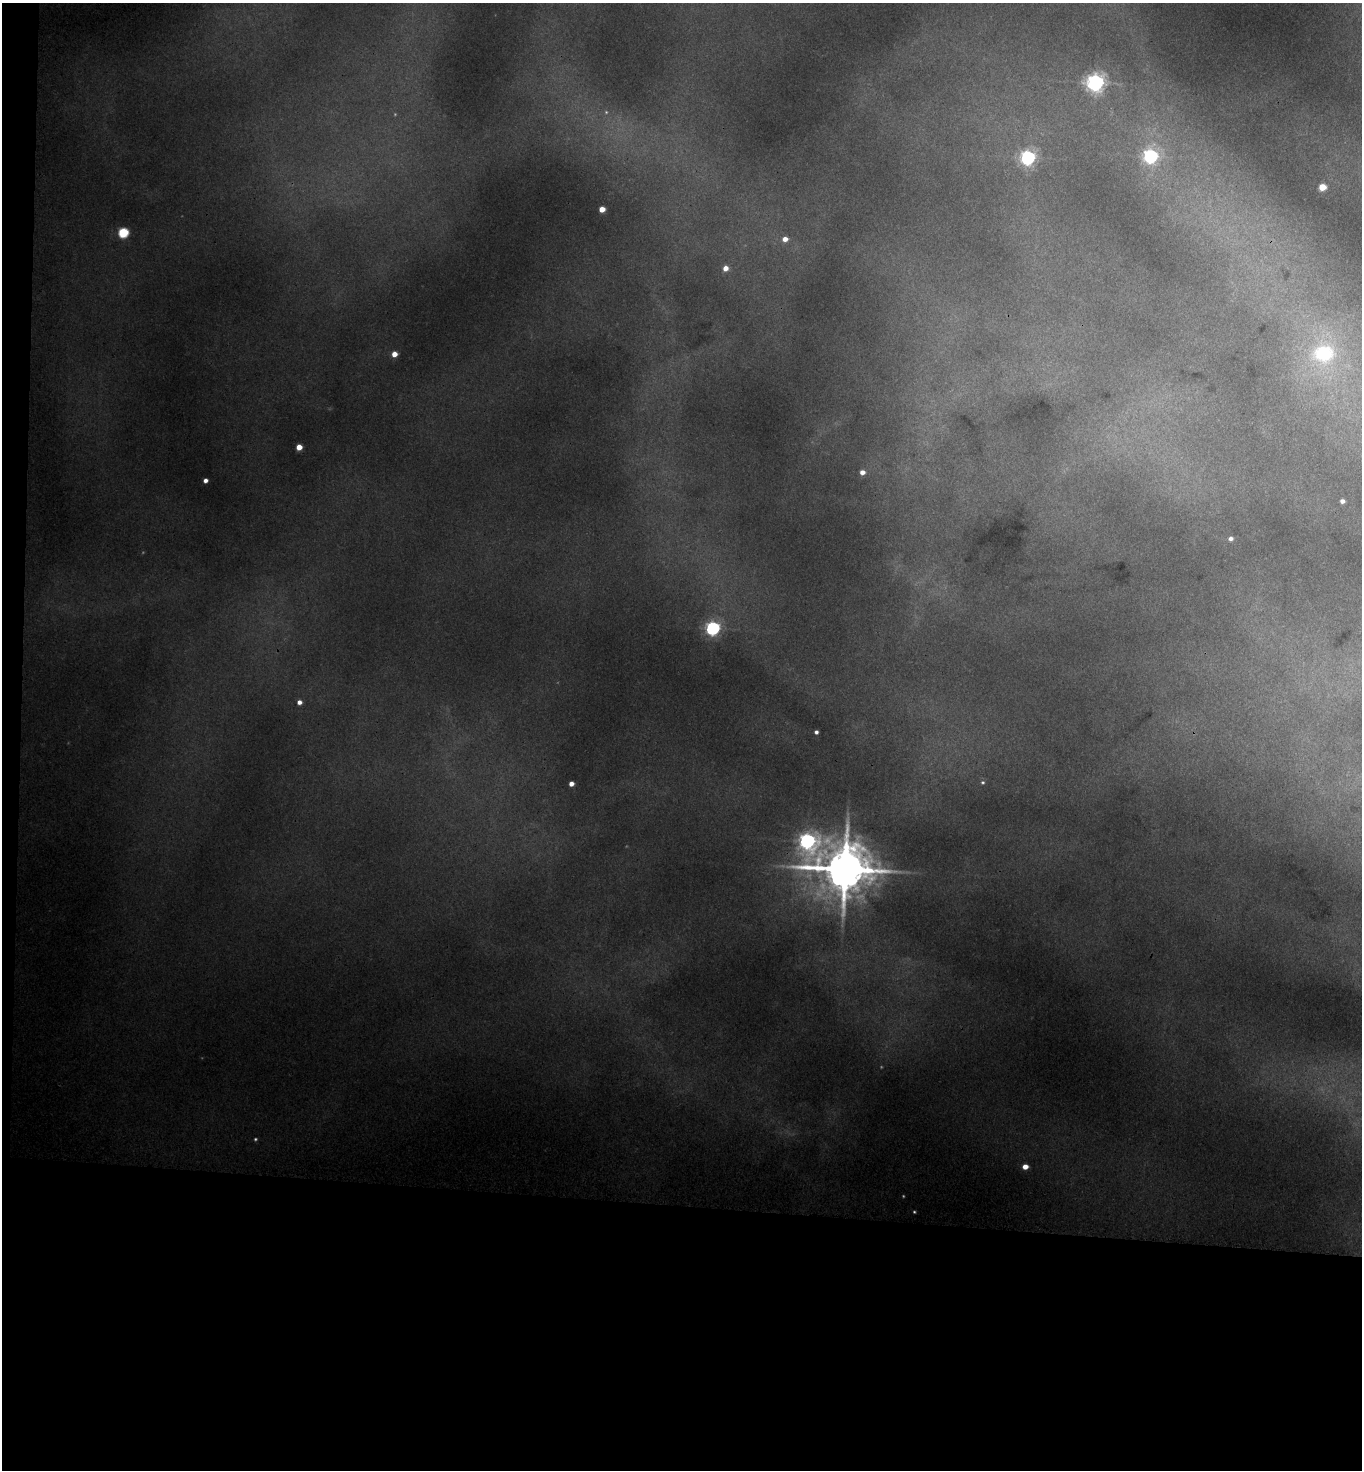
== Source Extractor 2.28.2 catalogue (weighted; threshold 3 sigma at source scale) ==
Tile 7 of 3 x 3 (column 1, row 3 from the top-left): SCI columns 170-1529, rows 10-1477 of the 4499 x 4425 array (HDU 1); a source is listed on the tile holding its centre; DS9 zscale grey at full resolution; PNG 1364 x 1472 px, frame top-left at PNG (2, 3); no overlay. Shown black and unused: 19% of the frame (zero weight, under 3 of 4 exposures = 6% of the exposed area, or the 3 px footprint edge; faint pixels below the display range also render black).
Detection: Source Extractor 2.28.2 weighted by HDU 2 'WHT'; one run over the whole footprint, this tile lists its part. Background 0.103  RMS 0.0082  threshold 0.0367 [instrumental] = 3 sigma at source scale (4.5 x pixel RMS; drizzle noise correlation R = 1.50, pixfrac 1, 0.05/0.05 arcsec/px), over >= 5 px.
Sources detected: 27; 3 too faint to see at this stretch — not listed; the other 24 listed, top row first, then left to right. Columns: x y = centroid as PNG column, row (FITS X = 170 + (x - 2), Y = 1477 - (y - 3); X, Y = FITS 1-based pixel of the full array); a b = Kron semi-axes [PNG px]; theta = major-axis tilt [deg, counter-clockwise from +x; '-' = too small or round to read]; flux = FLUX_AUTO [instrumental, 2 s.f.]
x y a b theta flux
1095 82 7 6 - 450
1150 156 6 6 - 230
1028 157 6 6 - 280
1322 187 5 5 - 24
602 209 5 4 - 12
123 232 6 5 - 74
785 239 5 5 - 6.5
725 268 5 5 - 7.7
1324 353 32 27 6 77
394 354 5 4 - 10
299 447 5 4 - 12
862 472 5 4 - 5.3
205 480 4 4 - 4.2
1342 501 4 4 - 4.2
1231 538 4 4 - 3.5
713 628 6 6 - 230
299 702 5 4 - 4.6
816 732 4 4 - 2.6
983 782 5 5 - 1.5
571 784 4 4 - 6.3
807 841 10 9 - 330
845 869 17 14 -2 4800
1025 1167 5 4 - 9.2
914 1212 3 3 - 0.96
Overlapping masked pixels (flux is a lower limit): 1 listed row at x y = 845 869